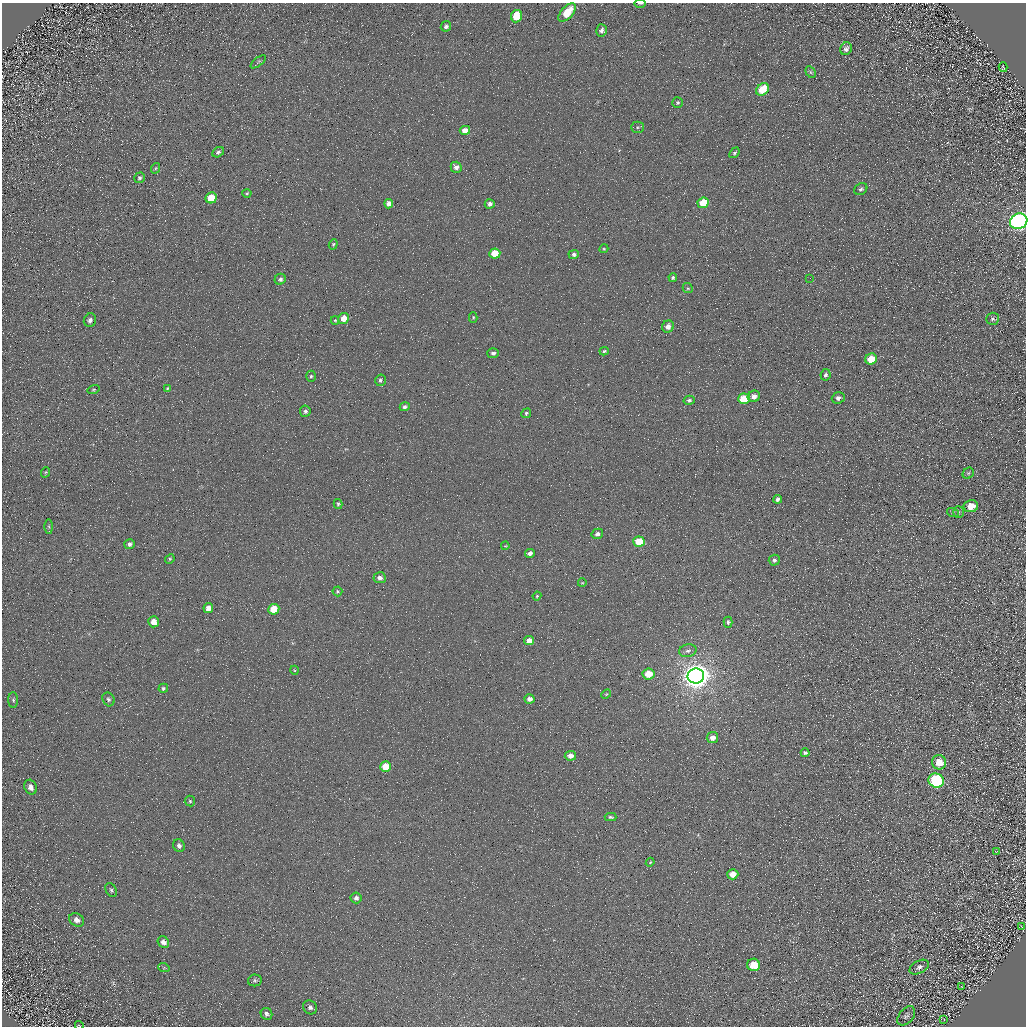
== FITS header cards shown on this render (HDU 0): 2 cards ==
NAXIS1  =                 1024 / Required FITS header
NAXIS2  =                 1024 / Required FITS header

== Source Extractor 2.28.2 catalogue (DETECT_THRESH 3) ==
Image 1024 x 1024 px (HDU 0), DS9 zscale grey, 1 PNG px = 1 image px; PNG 1028 x 1028 px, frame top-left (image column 1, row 1024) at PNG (2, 3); each listed source drawn as its Kron ellipse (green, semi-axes under 4 px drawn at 4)
Background 4.84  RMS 8.7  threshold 26.1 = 3 sigma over >= 5 px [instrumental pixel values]
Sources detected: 115; all 115 listed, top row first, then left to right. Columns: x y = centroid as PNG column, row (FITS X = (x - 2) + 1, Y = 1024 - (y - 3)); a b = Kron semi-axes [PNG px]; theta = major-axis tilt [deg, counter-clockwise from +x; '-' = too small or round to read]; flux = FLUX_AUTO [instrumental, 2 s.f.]
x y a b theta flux
640 3 6 2 0 750
567 13 11 6 49 17000
517 16 6 5 - 17000
446 26 5 5 - 1500
602 30 6 5 - 2100
846 49 7 5 61 1900
258 62 9 4 38 870
1003 67 5 2 - 590
811 72 6 4 -60 1000
763 89 7 5 47 15000
678 103 5 5 - 920
637 127 6 5 - 970
465 130 5 4 - 4700
218 152 6 4 31 1300
734 153 6 4 50 880
456 167 5 5 - 2700
156 168 5 3 - 530
140 178 5 5 - 1200
861 189 7 5 30 1500
247 193 4 4 - 670
211 198 6 5 - 11000
703 203 5 5 - 15000
389 204 4 4 - 3700
490 204 5 4 - 2500
1019 221 9 7 27 340000
333 244 5 4 - 710
604 249 5 4 - 620
495 254 5 5 - 11000
574 254 5 4 - 1700
673 278 4 4 - 1200
810 278 2 2 - 260
280 279 6 5 - 1700
688 288 5 4 - 780
473 317 5 4 - 700
344 318 5 5 - 7000
993 319 6 6 - 1200
90 320 7 6 - 2200
335 320 4 4 - 480
668 326 6 5 - 3600
604 351 5 4 - 900
493 353 6 5 - 1500
871 359 6 5 - 11000
825 375 6 5 - 1400
311 376 5 5 - 930
380 380 6 5 - 1300
94 389 6 4 17 750
167 389 4 3 - 930
754 396 6 5 - 3500
838 398 6 5 - 2100
744 399 6 5 - 21000
689 400 6 4 14 1200
405 407 5 4 - 1600
305 411 5 5 - 1500
526 413 5 4 - 950
46 472 5 3 - 590
968 473 6 5 - 910
778 499 4 4 - 1500
338 504 5 4 - 930
971 506 7 6 - 7400
958 512 6 5 - 920
953 513 6 4 -17 770
49 526 7 4 -89 730
597 534 6 5 - 1900
639 542 6 5 - 17000
130 544 5 5 - 1600
505 546 4 3 - 540
530 553 5 4 - 2700
170 559 5 4 - 740
774 560 5 5 - 1400
380 578 6 5 - 2600
582 583 4 2 - 410
337 591 5 5 - 790
537 596 4 3 - 590
208 608 5 4 - 4800
274 609 5 5 - 13000
154 622 5 5 - 6400
728 622 5 4 - 1400
529 641 5 4 - 5000
688 651 9 6 14 1900
294 670 4 3 - 550
648 674 6 5 - 11000
696 676 8 7 - 850000
163 688 5 4 - 1000
606 694 5 4 - 640
108 699 7 5 -63 1300
530 699 5 4 - 3200
13 700 8 5 -89 1100
712 738 6 5 - 3500
805 753 4 3 - 1200
570 756 6 5 - 4300
939 762 7 7 - 8000
386 767 5 5 - 12000
936 781 8 7 - 69000
31 787 7 6 - 2900
190 801 5 5 - 810
611 817 6 4 -2 940
179 846 6 5 - 2000
996 852 4 2 - 360
650 862 4 4 - 620
733 874 5 5 - 6600
111 890 7 5 -60 1200
356 898 5 5 - 1800
77 920 8 6 -31 2700
1021 926 4 2 - 350
163 942 6 5 - 2600
754 965 6 6 - 11000
919 967 10 6 29 2100
164 968 6 3 -18 810
255 980 7 6 - 1200
961 987 3 2 - 390
310 1007 7 6 - 1700
266 1014 6 5 - 1700
906 1016 11 7 51 1800
944 1020 3 3 - 390
79 1025 4 2 - 400
At the frame edge (FLAGS 8, measured only in part): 3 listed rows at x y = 640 3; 1019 221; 79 1025